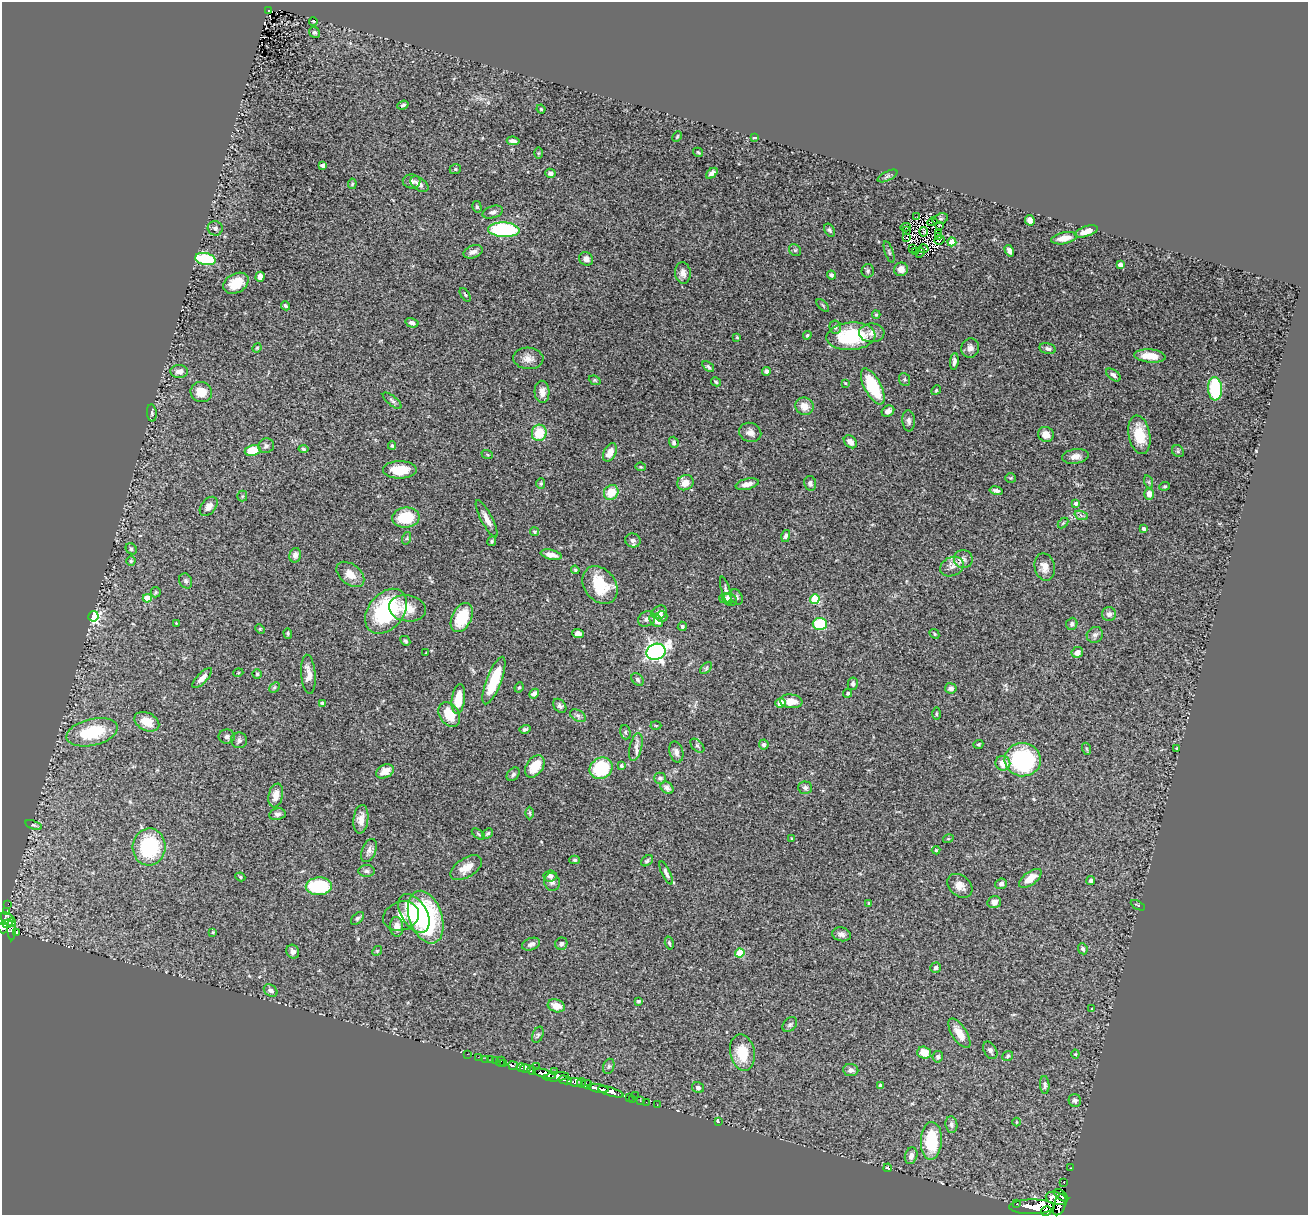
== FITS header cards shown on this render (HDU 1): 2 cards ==
NAXIS1  =                 1306
NAXIS2  =                 1213

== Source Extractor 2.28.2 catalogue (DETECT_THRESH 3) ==
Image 1306 x 1213 px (HDU 1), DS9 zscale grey, 1 PNG px = 1 image px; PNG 1310 x 1217 px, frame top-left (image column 1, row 1213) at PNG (2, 2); each listed source drawn as its Kron ellipse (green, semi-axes under 4 px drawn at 4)
Background 3.42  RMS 0.072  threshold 0.215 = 3 sigma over >= 5 px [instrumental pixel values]
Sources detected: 328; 5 with non-positive FLUX_AUTO (blend fragments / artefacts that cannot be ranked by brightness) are neither listed nor drawn; the other 323 listed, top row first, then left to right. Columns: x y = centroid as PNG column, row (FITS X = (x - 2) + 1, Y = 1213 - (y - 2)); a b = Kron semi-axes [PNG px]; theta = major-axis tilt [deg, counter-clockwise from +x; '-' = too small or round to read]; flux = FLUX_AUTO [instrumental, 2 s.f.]
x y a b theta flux
269 10 3 3 - 75
313 21 4 2 - 6.9
315 33 6 5 - 9.5
403 105 6 3 21 10
541 109 4 4 - 5.9
677 136 5 3 - 5.5
755 137 3 3 - 6.9
513 141 6 4 -8 19
698 152 5 3 - 6.3
538 153 6 4 89 5.4
323 165 4 3 - 20
455 169 6 4 20 7.1
550 173 5 4 - 15
712 173 7 4 40 21
888 176 11 4 27 9.8
412 181 9 7 -3 18
352 184 5 4 - 7.1
419 184 10 6 -35 22
477 207 6 4 -74 7.4
493 212 10 6 18 17
917 217 3 2 - 5.7
940 219 8 5 19 9.9
1030 220 5 5 - 16
932 222 5 2 - 3.7
939 225 3 2 - 2.8
906 227 5 2 - 1.7
215 228 7 7 - 18
504 230 16 7 -2 490
830 230 7 4 -59 9.4
906 231 3 2 - 2.2
1086 231 12 5 18 40
924 232 5 2 - 4.3
939 233 3 2 - 6.2
906 237 4 2 - 5.2
939 237 3 2 - 4.5
1064 238 13 5 12 49
940 240 5 2 - 5.4
952 242 4 4 - 140
912 248 3 2 - 3.7
924 249 5 2 - 2.1
795 250 6 5 - 9.1
915 251 3 2 - 6.7
1009 251 6 4 -60 18
473 252 10 6 19 24
889 252 11 3 -71 8.4
920 253 5 3 - 2.6
205 259 10 6 -10 270
586 259 7 6 - 26
1120 265 4 4 - 35
901 269 7 6 - 38
868 271 7 6 - 9.8
683 273 10 8 -84 27
831 275 5 4 - 7.9
260 277 5 4 - 37
236 283 13 9 29 87
465 295 7 3 -56 6.2
823 305 8 3 -45 5.6
285 306 5 4 - 7.4
876 315 4 3 - 5.7
412 323 7 4 -14 15
835 327 6 6 - 14
872 333 12 9 -1 33
807 335 4 4 - 6.9
851 336 24 14 4 330
737 337 3 3 - 4
257 348 5 4 - 4.8
970 348 10 9 - 25
1048 349 8 5 -12 14
1150 356 16 6 -5 73
528 358 15 10 -4 38
954 361 8 4 85 15
708 367 7 4 -38 8.5
179 371 9 6 -3 23
766 371 4 4 - 14
1113 375 8 5 -37 14
905 379 7 5 -70 8.1
595 380 6 4 -22 6.4
716 382 5 4 - 6.6
845 383 4 3 - 3.7
873 386 20 8 -62 250
1215 389 12 7 -86 280
936 390 5 4 - 5.6
201 392 11 10 - 72
542 392 11 7 -87 35
392 401 11 4 -40 13
804 406 9 8 - 47
888 411 7 5 32 22
152 413 9 5 -84 11
909 421 10 6 -86 17
750 432 11 9 -21 32
539 433 8 7 - 130
1046 434 8 7 - 45
1139 435 19 10 -79 120
674 442 6 4 -71 11
850 442 7 5 -44 26
266 446 8 7 - 13
392 446 4 3 - 8.4
303 449 5 4 - 7.6
253 450 8 5 11 110
1178 451 6 5 - 8.4
610 452 10 6 62 51
487 454 6 3 -20 4.9
1076 456 13 7 8 32
641 467 5 4 - 5
400 470 17 9 0 100
1011 478 5 5 - 6.1
1149 482 6 4 -71 6.6
541 483 5 4 - 6.6
685 483 8 7 - 50
810 483 7 6 - 15
747 484 12 5 13 33
1165 486 5 3 - 5.9
996 490 7 4 -11 16
611 492 8 7 - 87
1149 494 6 5 - 28
242 496 5 5 - 6
1076 503 4 4 - 14
209 506 11 7 51 31
1081 515 7 4 -21 11
406 518 14 10 7 170
487 519 21 5 -62 35
1063 523 6 4 45 5.7
1144 529 4 3 - 17
534 531 5 4 - 9
786 536 6 4 76 14
407 538 6 4 72 7.3
633 540 8 7 - 17
492 541 5 3 - 6.4
131 549 6 5 - 9.7
295 555 7 5 78 20
551 555 11 4 -12 40
963 559 9 9 - 24
131 561 4 4 - 8.1
952 567 12 9 23 32
1045 567 14 10 -77 40
575 570 4 3 - 6.1
350 574 16 10 -38 54
186 581 8 6 -64 12
600 585 20 15 -52 180
726 591 15 4 -74 16
156 592 5 5 - 5.7
737 597 8 5 -63 9.6
147 598 4 4 - 100
725 598 6 5 - 17
815 599 5 4 - 250
730 600 7 6 - 13
407 608 18 13 -10 79
386 611 25 17 51 500
659 612 8 6 31 24
1109 614 7 7 - 17
93 616 5 5 - 800
661 616 6 5 - 14
462 617 15 9 63 160
647 619 9 7 31 18
656 620 7 5 -39 48
176 623 2 2 - 2.7
820 624 7 6 - 240
1072 624 6 5 - 12
682 626 4 4 - 8
260 629 5 4 - 4.8
288 633 5 4 - 6.3
578 633 6 4 -4 19
934 634 5 4 - 6.3
1095 635 8 7 - 16
405 641 5 4 - 9.5
656 652 10 8 20 1800
1077 652 6 5 - 31
426 653 3 2 - 3.5
706 668 7 4 46 8.1
238 673 5 3 - 3.9
257 674 5 4 - 6.6
308 674 19 7 -85 37
202 678 13 5 45 28
637 679 7 5 -48 11
494 680 25 7 69 190
853 684 6 5 - 11
274 687 6 4 44 6.2
519 687 5 4 - 5.3
951 688 6 5 - 19
848 693 4 4 - 6.4
534 694 5 4 - 20
458 699 15 6 82 110
791 701 11 7 -6 59
322 703 4 3 - 7.2
780 703 5 4 - 39
560 706 8 5 -52 13
449 714 13 9 -58 110
936 714 6 3 90 5.4
578 716 8 5 -30 12
147 722 13 9 -26 66
656 726 5 3 - 5.1
525 729 6 4 15 11
92 732 26 13 13 220
625 732 7 5 -76 8.2
227 736 8 7 - 16
239 740 8 8 - 14
978 744 5 3 - 5.5
764 745 5 5 - 9.4
697 746 8 5 -45 9.4
636 747 14 6 77 26
1177 748 3 2 - 4.8
1087 749 6 4 -70 5.7
676 752 10 6 -75 21
1023 760 18 16 -3 530
1003 763 7 7 - 53
535 766 12 8 55 110
621 766 4 3 - 11
601 768 12 10 33 280
385 771 9 6 26 41
513 774 7 5 48 12
660 778 6 5 - 13
667 788 7 5 -39 15
805 788 7 6 - 12
276 795 12 7 78 44
530 813 6 4 -89 7.6
277 814 8 6 12 13
361 819 14 7 84 39
33 825 9 3 -18 7.9
488 833 6 4 42 9
478 834 7 3 -36 6.2
792 839 3 3 - 4.7
948 839 5 3 - 3.9
149 847 18 16 86 350
369 850 12 7 69 22
936 850 4 4 - 5.7
575 860 5 4 - 7.4
647 861 7 4 37 9
466 868 18 9 32 57
366 871 8 6 -2 13
666 873 13 4 -65 17
550 876 7 5 7 17
240 877 5 4 - 6.5
1030 878 13 6 37 51
1091 881 4 4 - 11
552 882 9 7 -73 19
1001 884 6 5 - 15
319 886 13 9 3 300
960 886 14 10 -40 36
994 902 7 6 - 22
8 904 2 2 - 15
869 904 4 3 - 8.9
1138 905 8 3 -29 4.5
6 911 4 3 - 42
414 913 21 12 -58 140
401 916 18 14 19 71
426 917 27 16 -70 670
357 918 8 4 44 9.2
8 919 8 5 -42 760
7 924 5 3 - 470
3 927 6 5 - 790
397 927 10 6 -85 43
12 929 11 3 -90 410
213 932 3 3 - 5.7
16 933 4 3 - 210
841 934 9 7 -13 20
669 943 6 4 -75 7.4
531 944 9 6 20 20
561 944 6 6 - 15
1083 949 5 4 - 12
377 951 5 4 - 6.2
293 952 7 6 - 20
740 953 4 4 - 160
936 968 5 5 - 14
271 991 7 5 -35 20
638 1001 4 3 - 7.6
556 1006 9 6 -18 57
1092 1009 3 2 - 2.8
790 1025 8 6 49 12
959 1033 17 7 -57 53
538 1035 9 5 69 10
990 1050 9 6 -60 14
742 1053 18 12 -78 130
924 1053 7 6 - 62
467 1054 3 2 - 7.2
1075 1054 4 4 - 4.9
1008 1056 6 4 39 7.9
478 1057 2 2 - 9.7
938 1057 6 5 - 9.2
486 1059 3 2 - 17
491 1060 2 2 - 22
495 1061 3 3 - 120
501 1062 5 2 - 40
504 1064 3 3 - 200
513 1066 5 3 - 370
609 1066 8 5 71 11
536 1067 3 2 - 18
521 1068 4 3 - 960
525 1068 5 4 - 1800
532 1070 4 4 - 1300
851 1070 7 6 - 18
555 1072 3 2 - 5.5
544 1074 12 4 -16 5000
556 1077 13 4 5 1400
565 1080 6 3 -12 630
575 1082 8 4 -9 1700
581 1083 4 3 - 430
586 1084 5 4 - 490
880 1085 3 3 - 8.8
1045 1085 9 4 -85 13
598 1088 11 3 -11 4300
698 1088 6 5 - 12
611 1092 13 4 -17 2700
635 1096 2 2 - 6.7
629 1098 3 2 - 38
633 1099 2 2 - 14
1075 1100 6 6 - 13
640 1101 2 2 - 14
646 1102 2 2 - 15
657 1105 2 2 - 22
719 1122 4 3 - 22
1016 1122 4 3 - 3.6
951 1125 8 6 -82 15
931 1141 19 10 87 240
911 1156 8 6 72 25
888 1168 4 3 - 10
1070 1168 2 2 - 3.5
1064 1182 2 2 - 2.2
1061 1195 8 4 -38 280
1056 1198 10 6 -15 520
1017 1204 3 3 - 160
1060 1204 11 6 68 400
1032 1207 22 7 1 4100
1046 1211 5 4 - 1800
At the frame edge (FLAGS 8, measured only in part): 1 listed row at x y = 3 927
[5 non-positive-flux detections neither listed nor drawn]